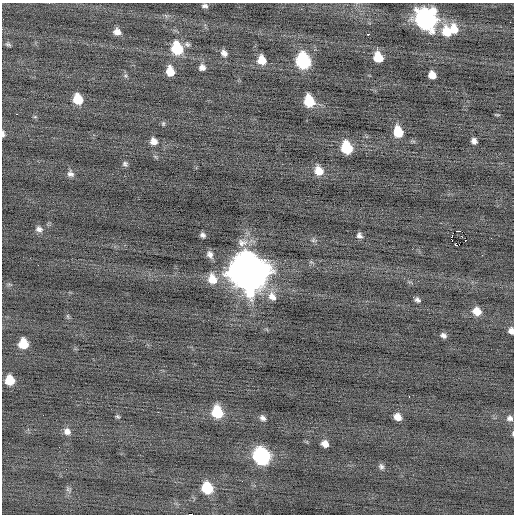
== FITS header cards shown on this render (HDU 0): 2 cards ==
NAXIS1  =                  512 / Axis length
NAXIS2  =                  512 / Axis length

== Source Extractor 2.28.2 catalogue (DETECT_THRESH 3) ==
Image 512 x 512 px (HDU 0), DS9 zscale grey, 1 PNG px = 1 image px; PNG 516 x 516 px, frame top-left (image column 1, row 512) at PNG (2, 3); no overlay
Background -0.0885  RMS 0.7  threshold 2.11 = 3 sigma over >= 5 px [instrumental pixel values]
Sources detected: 71; all 71 listed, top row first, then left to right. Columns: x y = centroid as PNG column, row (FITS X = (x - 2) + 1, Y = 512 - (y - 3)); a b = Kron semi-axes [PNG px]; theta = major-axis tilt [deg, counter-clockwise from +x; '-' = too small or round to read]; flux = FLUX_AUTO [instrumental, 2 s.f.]
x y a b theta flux
205 6 7 5 -6 130
426 19 13 11 -65 15000
510 22 2 2 - 32
454 29 12 10 -73 710
117 32 7 7 - 290
447 32 13 10 -68 910
368 34 3 2 - 210
8 44 8 5 -26 100
187 44 8 7 - 120
177 48 11 9 -73 2000
224 53 8 6 -47 220
378 57 8 7 - 1000
262 60 8 7 - 710
303 61 10 8 -74 5800
202 67 7 7 - 220
170 71 9 7 -78 670
432 75 7 6 - 480
126 76 6 4 -71 83
78 99 9 8 - 1000
309 101 10 8 -73 1500
497 115 7 3 -8 50
35 117 6 4 -18 55
163 124 6 5 - 71
398 132 10 8 -73 1100
3 134 7 3 -88 130
153 141 8 7 - 320
474 141 6 5 - 190
347 148 10 8 -70 1900
125 164 7 6 - 120
319 171 10 9 - 630
70 174 9 8 - 190
39 229 9 8 - 200
458 231 3 2 - 1900
203 235 5 4 - 140
359 236 7 5 -45 160
461 236 2 2 - 30
451 237 4 2 - 990
491 238 3 2 - 43
313 240 7 5 46 99
465 240 2 2 - 250
242 243 16 10 2 420
455 244 3 3 - 320
210 254 10 7 -61 230
482 255 3 2 - 37
38 265 2 2 - 120
249 272 15 13 -61 140000
212 279 12 10 -65 740
272 296 13 10 -59 430
417 300 7 5 -34 140
477 311 9 8 - 560
68 316 6 4 -89 71
511 331 7 5 -80 230
443 335 7 5 -33 160
23 344 8 7 - 1100
10 380 8 7 - 980
409 397 2 2 - 31
217 412 10 8 -68 1800
118 416 5 4 - 70
397 417 7 6 - 380
263 418 8 6 -37 160
510 418 8 7 - 170
67 431 9 8 - 260
513 433 5 2 - 54
325 444 7 6 - 320
59 447 2 2 - 24
261 456 11 9 -55 8900
381 467 8 6 -64 130
242 481 2 2 - 26
207 488 10 9 - 1600
68 489 7 4 72 100
189 514 3 2 - 560
At the frame edge (FLAGS 8, measured only in part): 4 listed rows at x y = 3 134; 511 331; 513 433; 189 514